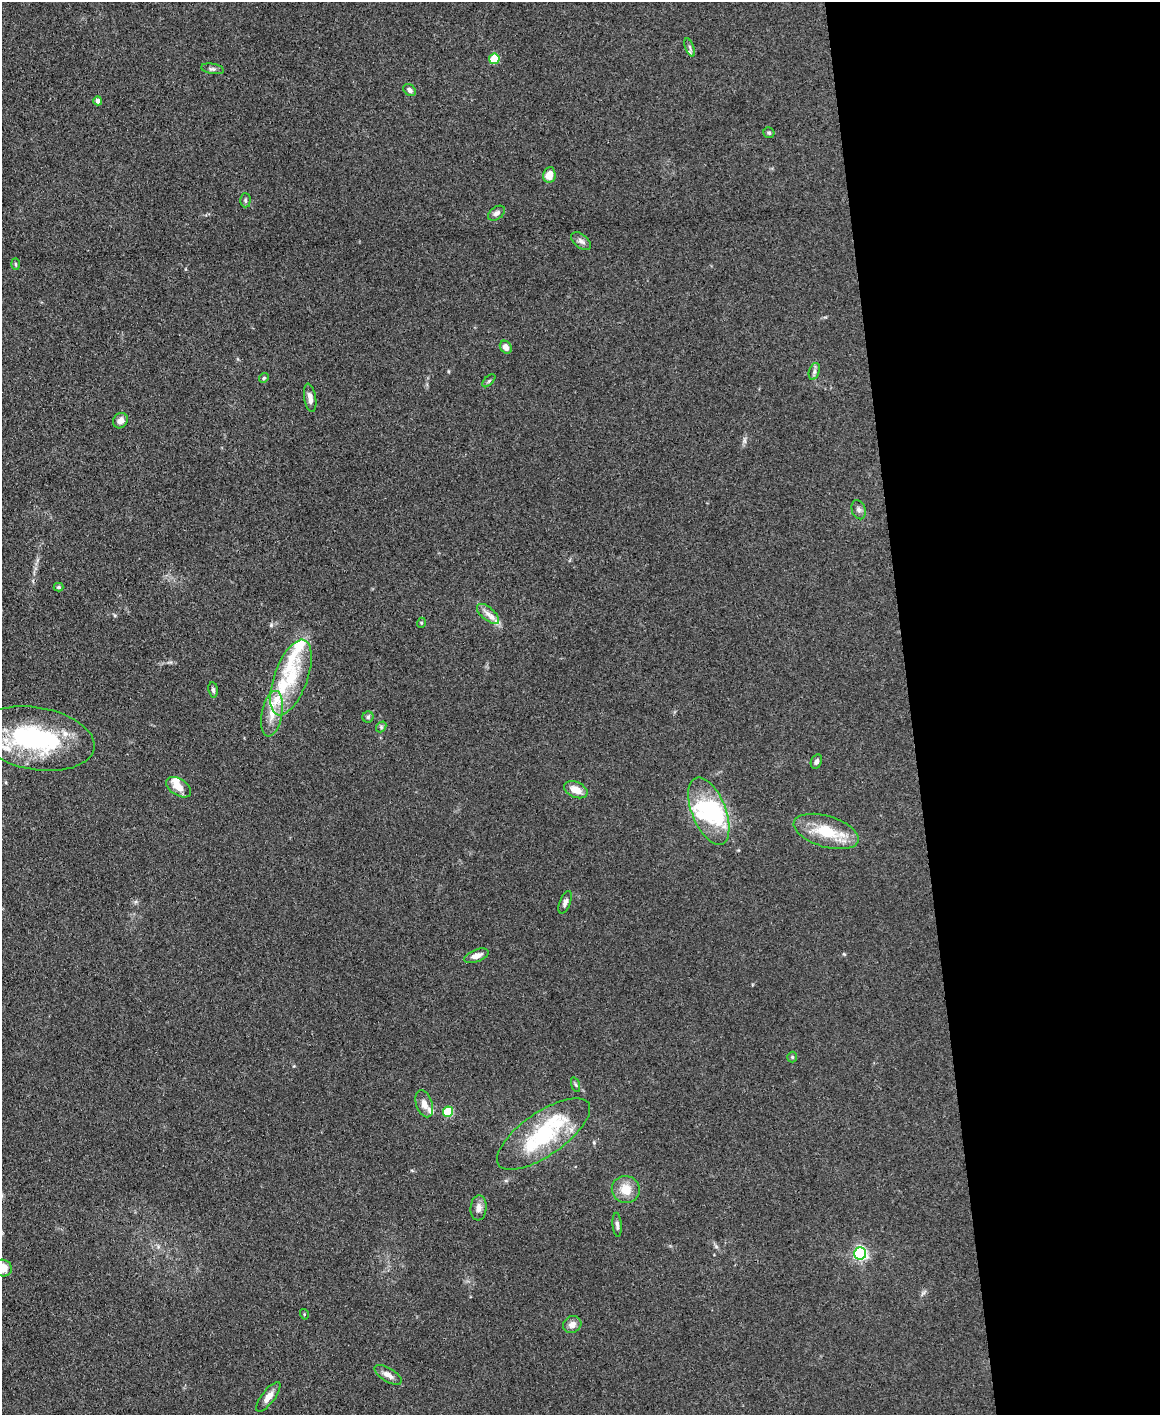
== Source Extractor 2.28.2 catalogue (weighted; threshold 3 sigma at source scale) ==
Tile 8 of 4 x 3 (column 4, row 2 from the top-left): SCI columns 3474-4631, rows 1657-3069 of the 4631 x 4616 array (HDU 1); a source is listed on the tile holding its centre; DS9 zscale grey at full resolution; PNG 1162 x 1417 px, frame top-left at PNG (2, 2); each listed source drawn as its Kron ellipse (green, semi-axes under 4 px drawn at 4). Shown black and unused: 22% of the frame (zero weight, under 3 of 4 exposures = <1% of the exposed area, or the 3 px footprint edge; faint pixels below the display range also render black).
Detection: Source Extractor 2.28.2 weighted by HDU 2 'WHT'; one run over the whole footprint, this tile lists its part. Background 0.133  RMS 0.0076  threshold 0.0342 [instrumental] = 3 sigma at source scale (4.5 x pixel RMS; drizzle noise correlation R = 1.50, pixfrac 1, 0.05/0.05 arcsec/px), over >= 5 px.
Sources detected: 63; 4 inside a brighter object's white glare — neither listed nor drawn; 11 inside a brighter listed object's ellipse — not listed separately; the other 48 listed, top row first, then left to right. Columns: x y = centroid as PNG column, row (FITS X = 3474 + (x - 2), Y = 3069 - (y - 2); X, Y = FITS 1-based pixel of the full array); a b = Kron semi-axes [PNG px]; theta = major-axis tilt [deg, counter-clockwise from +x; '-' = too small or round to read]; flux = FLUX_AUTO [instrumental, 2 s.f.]
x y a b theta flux
690 47 10 3 -69 1.6
494 59 5 5 - 28
212 69 11 5 -9 2.1
410 90 7 5 -44 2.4
98 101 4 4 - 2.6
769 133 6 5 - 1.3
549 175 8 6 81 9.6
245 200 7 5 89 1.4
497 213 9 6 35 3
581 241 11 6 -40 3
15 264 6 3 -88 0.86
506 347 7 5 -52 5.2
814 371 8 5 71 2.2
264 378 5 4 - 1
489 381 8 3 45 1
310 398 14 6 -80 4.6
120 421 8 7 - 3.9
859 510 10 6 -72 2.6
59 587 5 4 - 1.3
488 614 13 6 -40 4.6
421 623 5 3 - 0.84
291 677 40 16 70 38
213 690 7 4 -83 1.6
272 714 23 10 80 12
368 717 5 5 - 1.5
381 727 6 4 50 1.2
36 738 59 31 -10 110
816 762 7 5 66 2.5
179 787 14 8 -33 8
576 790 12 7 -24 9.1
709 811 36 17 -68 31
826 831 33 15 -17 29
565 902 12 5 69 2.9
476 956 13 6 21 5.4
792 1057 5 5 - 1
576 1085 8 3 -71 1.1
424 1104 14 8 -72 5.4
448 1112 5 5 - 35
543 1134 54 21 35 69
626 1189 14 13 - 12
479 1208 12 8 85 4.7
617 1225 12 4 -85 2.3
860 1253 6 6 - 170
3 1268 9 8 - 10
304 1314 5 3 - 0.68
572 1325 9 8 - 4.9
388 1375 15 6 -32 4.6
268 1397 18 6 53 6.5
Isophote crosses this tile's border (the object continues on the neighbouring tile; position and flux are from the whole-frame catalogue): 2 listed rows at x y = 36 738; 3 1268